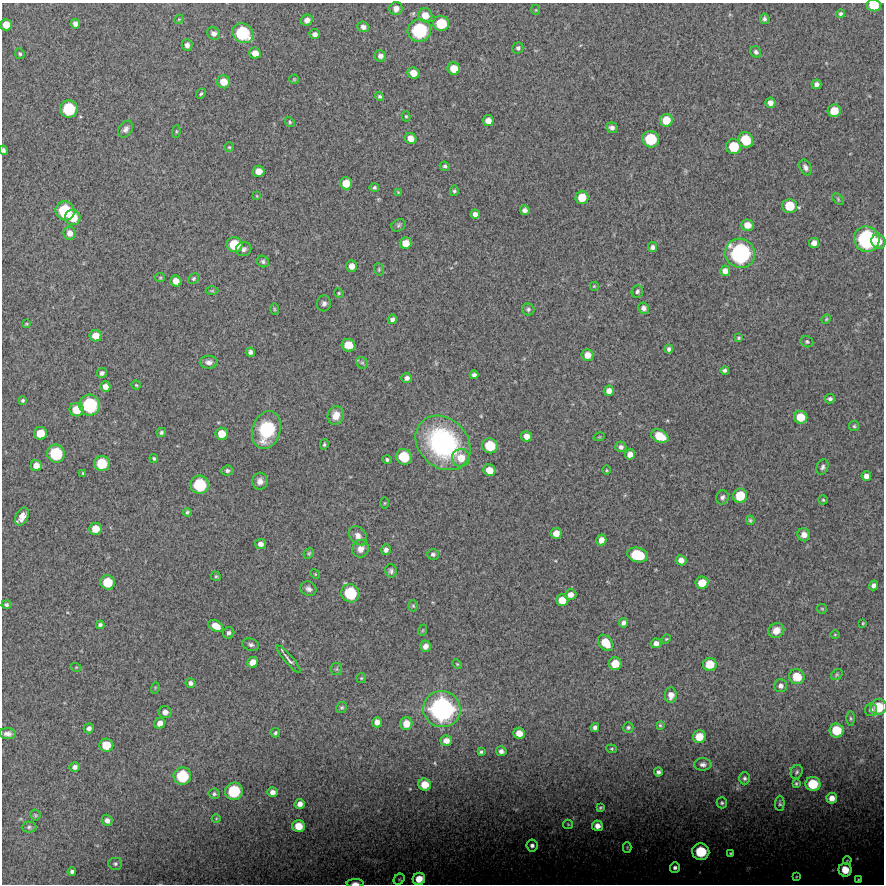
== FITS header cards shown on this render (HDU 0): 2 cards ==
NAXIS1  =                  882 /Length X axis
NAXIS2  =                  882 /Length Y axis

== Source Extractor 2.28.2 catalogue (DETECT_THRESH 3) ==
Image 882 x 882 px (HDU 0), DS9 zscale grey, 1 PNG px = 1 image px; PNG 886 x 886 px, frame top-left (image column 1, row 882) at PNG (2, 3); each listed source drawn as its Kron ellipse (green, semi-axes under 4 px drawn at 4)
Background 11000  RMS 280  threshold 832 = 3 sigma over >= 5 px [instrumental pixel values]
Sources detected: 259; all 259 listed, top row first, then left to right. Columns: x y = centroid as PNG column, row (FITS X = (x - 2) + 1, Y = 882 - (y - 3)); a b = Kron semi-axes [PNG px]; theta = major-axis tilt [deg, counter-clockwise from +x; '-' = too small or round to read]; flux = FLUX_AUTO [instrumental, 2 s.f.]
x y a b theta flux
874 5 7 6 - 4.0e+05
396 9 6 6 - 1.3e+05
536 10 5 3 - 1.6e+04
841 14 4 4 - 3.5e+04
425 15 7 7 - 2.4e+05
179 19 5 4 - 1.7e+04
764 19 5 4 - 4.7e+04
307 20 6 5 - 1.1e+05
441 23 8 7 - 5.7e+05
75 24 5 4 - 8.3e+04
6 25 6 5 - 2.1e+05
363 27 6 5 - 8.4e+04
419 31 12 11 - 1.3e+06
214 33 7 6 - 8.4e+04
243 33 11 9 -34 1.0e+06
315 34 5 5 - 7.9e+04
187 45 6 5 - 7.9e+04
518 48 5 5 - 4.1e+04
756 52 6 5 - 5.1e+04
255 53 6 5 - 1.7e+05
20 54 5 4 - 3.4e+04
380 56 6 5 - 7.6e+04
454 69 6 6 - 2.7e+05
413 73 6 5 - 2.1e+05
294 79 5 4 - 2.2e+04
224 82 6 6 - 2.5e+05
817 84 5 4 - 8.0e+04
201 94 5 4 - 2.6e+04
380 96 4 4 - 3.4e+04
770 103 5 5 - 1.1e+05
69 109 9 8 - 7.9e+05
834 111 6 6 - 3.3e+05
406 116 5 4 - 2.3e+04
666 120 6 6 - 3.1e+05
488 121 5 5 - 1.4e+05
290 122 5 4 - 2.7e+04
612 128 6 5 - 7.0e+04
126 129 9 6 56 7.3e+04
176 132 6 4 84 2.4e+04
410 138 6 5 - 1.6e+05
651 139 8 8 - 6.9e+05
746 140 8 7 - 5.3e+05
229 147 4 4 - 2.2e+04
734 147 7 7 - 5.1e+05
4 150 5 4 - 5.0e+04
445 166 5 4 - 3.7e+04
805 167 8 5 -63 6.5e+04
259 171 6 5 - 1.8e+05
346 183 6 6 - 2.7e+05
374 188 5 4 - 3.3e+04
454 191 5 4 - 3.3e+04
398 193 3 3 - 2.1e+04
257 196 4 2 - 1.3e+04
582 197 6 6 - 3.3e+05
838 199 7 4 -47 2.6e+04
790 206 7 7 - 4.2e+05
525 210 5 4 - 7.6e+04
65 211 10 9 - 8.8e+05
475 214 5 4 - 8.3e+04
73 217 8 7 - 3.8e+05
399 225 7 6 - 3.7e+04
747 225 6 5 - 1.7e+05
70 233 6 6 - 1.3e+05
867 239 13 12 - 1.9e+06
878 241 7 7 - 2.0e+05
406 243 6 6 - 2.2e+05
814 243 5 5 - 1.1e+05
234 245 8 7 - 5.4e+05
652 247 5 4 - 5.4e+04
244 249 7 7 - 5.9e+04
740 253 15 14 - 2.1e+06
263 261 6 5 - 4.4e+04
352 266 5 5 - 1.5e+05
379 269 6 4 -72 2.5e+04
725 271 5 5 - 1.2e+05
160 278 5 4 - 2.2e+04
194 279 6 5 - 3.3e+04
176 281 6 5 - 1.7e+05
594 286 5 5 - 2.0e+04
212 291 6 4 0 2.4e+04
637 291 6 5 - 5.1e+04
339 293 5 4 - 2.4e+04
324 303 8 7 - 6.7e+04
644 308 6 5 - 6.6e+04
274 309 6 4 -89 2.5e+04
528 309 6 6 - 4.3e+04
392 319 5 4 - 5.7e+04
826 319 5 4 - 2.1e+04
26 324 3 3 - 1.8e+04
96 336 6 5 - 2.1e+05
739 338 4 3 - 2.2e+04
807 342 6 5 - 3.2e+04
348 345 7 6 - 3.1e+05
669 349 4 4 - 5.2e+04
250 352 5 4 - 6.4e+04
587 355 6 6 - 1.7e+05
209 362 9 6 0 8.9e+04
362 363 6 5 - 3.2e+04
725 370 4 4 - 4.4e+04
102 373 5 5 - 5.8e+04
474 375 4 4 - 6.1e+04
407 378 5 5 - 7.4e+04
136 385 4 4 - 2.0e+04
105 386 5 5 - 1.1e+05
609 391 5 5 - 1.2e+05
830 399 5 4 - 4.6e+04
23 400 4 3 - 2.7e+04
90 405 10 10 - 1.1e+06
77 410 7 6 - 3.2e+05
336 415 9 8 - 2.1e+05
801 417 7 6 - 3.3e+05
854 426 5 5 - 2.7e+04
266 430 19 14 72 1.0e+06
161 432 5 4 - 3.9e+04
40 433 6 6 - 3.2e+05
222 434 6 6 - 2.7e+05
526 436 5 5 - 1.3e+05
660 436 9 6 -26 3.9e+05
599 437 6 3 18 1.7e+04
443 443 30 24 -44 3.2e+06
324 444 5 3 - 2.8e+04
490 446 8 7 - 5.3e+05
621 447 6 5 - 6.4e+04
56 454 9 8 - 8.3e+05
630 454 5 5 - 1.3e+05
404 457 8 7 - 6.0e+05
154 458 5 4 - 2.8e+04
461 458 9 9 - 2.4e+05
387 459 4 4 - 3.4e+04
102 463 8 7 - 5.5e+05
36 466 5 5 - 1.6e+05
823 467 8 5 69 4.9e+04
489 470 6 5 - 2.3e+05
606 470 5 3 - 1.9e+04
227 471 6 5 - 5.1e+04
83 473 4 3 - 2.3e+04
866 476 5 4 - 9.8e+04
260 481 8 7 - 1.0e+05
199 485 9 9 - 8.6e+05
740 496 7 7 - 4.5e+05
722 497 7 6 - 5.9e+04
823 500 4 4 - 2.4e+04
384 503 5 3 - 1.7e+04
187 512 4 4 - 2.8e+04
22 516 9 6 63 1.6e+05
750 520 5 4 - 2.7e+04
96 529 6 6 - 2.6e+05
556 533 5 5 - 1.7e+05
804 535 6 6 - 1.2e+05
358 536 10 8 -50 1.1e+05
601 540 5 5 - 1.3e+05
260 544 5 5 - 9.1e+04
360 549 9 8 - 1.3e+05
386 550 5 4 - 6.8e+04
309 553 5 5 - 2.7e+04
433 554 6 5 - 4.8e+04
637 555 10 7 -14 7.0e+05
681 560 5 5 - 1.2e+05
391 571 7 6 - 5.4e+04
315 574 5 4 - 2.0e+04
216 576 5 4 - 2.6e+04
107 582 7 7 - 4.7e+05
702 583 6 6 - 2.7e+05
873 585 5 4 - 7.5e+04
309 589 8 7 - 7.4e+04
350 593 9 9 - 7.9e+05
570 595 6 5 - 1.1e+05
562 600 6 6 - 2.4e+05
6 605 4 4 - 4.3e+04
413 606 5 4 - 2.6e+04
822 609 5 5 - 2.2e+04
623 623 5 4 - 6.7e+04
863 623 4 3 - 1.8e+04
100 625 4 4 - 3.9e+04
216 626 8 5 -30 2.2e+05
423 630 6 3 70 2.0e+04
776 630 8 7 - 1.5e+05
229 633 6 5 - 5.5e+04
835 634 5 3 - 1.5e+04
666 639 5 4 - 1.8e+04
606 643 9 6 -49 3.7e+05
656 643 5 5 - 9.3e+04
251 645 8 6 -17 5.6e+04
425 646 6 5 - 1.1e+05
289 659 18 4 -49 7.1e+04
253 662 6 5 - 1.7e+05
457 664 5 3 - 1.8e+04
615 664 6 6 - 3.0e+05
710 664 7 6 - 3.5e+05
76 667 5 3 - 1.6e+04
336 669 6 5 - 3.3e+04
837 675 6 4 36 2.7e+04
797 677 8 7 - 3.9e+05
361 678 5 5 - 2.3e+04
190 683 5 5 - 6.3e+04
781 686 6 6 - 7.0e+04
155 688 6 3 73 1.9e+04
671 695 8 6 88 1.4e+05
342 707 6 5 - 2.9e+04
879 707 8 8 - 4.5e+05
442 709 19 18 - 3.2e+06
871 710 6 6 - 5.2e+04
165 712 6 6 - 1.2e+05
850 718 7 3 -89 2.9e+04
377 722 5 5 - 1.1e+05
160 723 6 5 - 1.3e+05
406 723 6 6 - 2.0e+05
660 725 4 4 - 2.1e+04
595 727 4 4 - 6.1e+04
628 727 5 5 - 3.5e+04
89 728 5 5 - 7.1e+04
836 730 7 7 - 4.3e+05
275 733 5 4 - 3.5e+04
519 733 6 5 - 1.9e+05
8 734 8 5 -4 8.3e+04
699 737 6 6 - 2.9e+05
446 741 6 5 - 1.3e+05
106 745 7 6 - 3.5e+05
612 749 5 3 - 2.0e+04
501 751 5 5 - 7.1e+04
481 752 4 3 - 3.5e+04
703 764 8 6 2 6.9e+04
75 767 5 5 - 7.0e+04
658 772 4 4 - 4.9e+04
797 772 7 6 - 4.0e+04
182 776 9 8 - 7.4e+05
744 778 6 5 - 4.5e+04
796 783 3 3 - 2.4e+04
813 784 7 7 - 5.1e+05
425 785 6 6 - 2.8e+05
234 791 9 8 - 8.1e+05
272 792 5 4 - 9.6e+04
214 794 5 5 - 3.6e+04
832 798 5 5 - 1.4e+05
722 803 5 5 - 3.4e+04
780 803 7 4 88 3.5e+04
300 804 5 5 - 1.1e+05
600 808 4 3 - 2.4e+04
35 815 5 5 - 2.5e+04
216 819 4 3 - 1.5e+04
107 820 6 5 - 8.1e+04
568 824 5 4 - 2.0e+04
299 826 6 6 - 2.8e+05
597 826 5 5 - 1.3e+05
29 827 7 5 1 4.0e+04
532 845 6 5 - 6.3e+04
627 847 5 4 - 2.5e+04
701 852 8 8 - 7.1e+05
731 853 4 3 - 3.0e+04
847 860 4 3 - 2.3e+04
115 864 7 6 - 4.2e+04
675 868 5 5 - 6.2e+04
845 870 7 6 - 3.3e+05
72 872 4 4 - 4.8e+04
796 876 4 3 - 2.1e+04
399 879 6 5 - 2.6e+04
419 879 6 6 - 2.7e+05
858 879 3 3 - 2.4e+04
355 883 8 3 0 8.5e+04
At the frame edge (FLAGS 8, measured only in part): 4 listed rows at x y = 874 5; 4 150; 879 707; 355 883